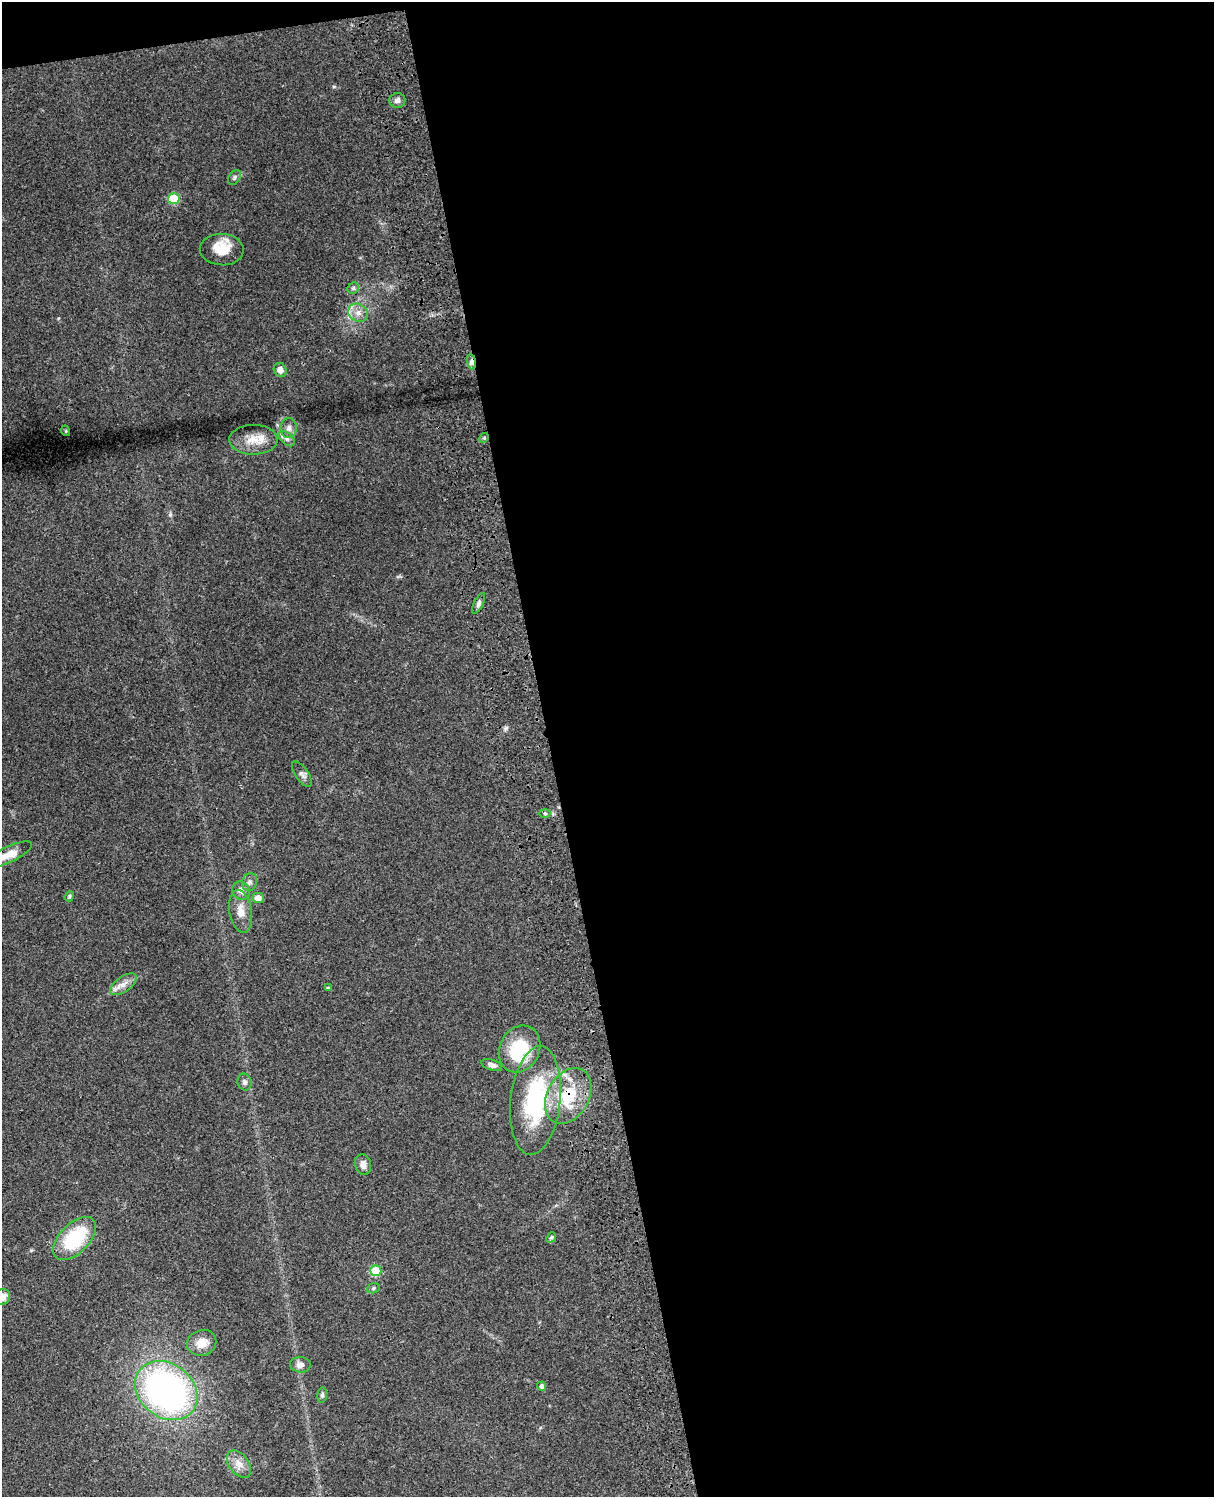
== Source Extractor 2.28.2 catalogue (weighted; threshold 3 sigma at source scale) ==
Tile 4 of 4 x 3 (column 4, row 1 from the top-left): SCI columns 3757-4968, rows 3270-4764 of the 5087 x 4929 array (HDU 1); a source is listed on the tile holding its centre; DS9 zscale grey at full resolution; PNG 1216 x 1499 px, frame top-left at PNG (2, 2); each listed source drawn as its Kron ellipse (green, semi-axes under 4 px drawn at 4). Shown black and unused: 56% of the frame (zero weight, under 3 of 4 exposures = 6% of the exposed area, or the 3 px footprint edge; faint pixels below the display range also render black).
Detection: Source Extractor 2.28.2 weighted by HDU 2 'WHT'; one run over the whole footprint, this tile lists its part. Background 0.077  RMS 0.0059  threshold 0.0267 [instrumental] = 3 sigma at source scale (4.5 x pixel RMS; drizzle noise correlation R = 1.50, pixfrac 1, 0.05/0.05 arcsec/px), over >= 5 px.
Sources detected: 42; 1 inside a brighter listed object's ellipse — not listed separately; the other 41 listed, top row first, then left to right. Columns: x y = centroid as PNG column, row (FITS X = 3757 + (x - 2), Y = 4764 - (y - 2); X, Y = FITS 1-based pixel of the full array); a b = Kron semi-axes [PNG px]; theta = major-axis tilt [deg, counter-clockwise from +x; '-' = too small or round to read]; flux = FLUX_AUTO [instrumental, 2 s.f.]
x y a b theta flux
397 100 8 7 - 2.2
234 177 8 5 54 1.2
174 199 6 5 - 24
222 250 22 15 -3 11
353 288 6 5 - 1.2
358 313 10 8 -27 4
471 362 8 4 -82 1.8
280 370 7 6 - 3.5
289 428 10 8 87 2.7
66 431 5 3 - 0.46
484 438 5 4 - 0.82
287 439 9 6 -41 2.1
253 440 24 15 1 9.5
479 603 11 5 64 1.8
302 774 15 6 -56 2.2
545 813 5 3 - 0.74
8 855 26 8 25 7.9
250 882 9 7 70 2.1
241 891 9 8 - 3.5
69 896 5 4 - 0.9
258 898 5 5 - 4.7
241 911 21 11 -80 7.3
123 984 15 7 35 4.6
328 988 4 4 - 0.77
520 1049 24 20 63 30
492 1065 10 5 -18 2.6
244 1082 8 7 - 2.1
568 1096 30 21 61 27
535 1100 54 25 84 66
363 1164 10 8 -76 3.7
551 1237 5 4 - 0.91
75 1238 26 15 46 36
376 1271 5 5 - 19
373 1288 6 5 - 1
2 1297 9 7 31 6.5
202 1343 15 12 21 7
300 1365 10 7 -4 3.2
542 1386 4 4 - 1.7
166 1391 34 27 -37 190
322 1395 7 5 82 1.3
239 1464 15 9 -53 5.3
Overlapping masked pixels (flux is a lower limit): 2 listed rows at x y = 471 362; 568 1096
Isophote crosses this tile's border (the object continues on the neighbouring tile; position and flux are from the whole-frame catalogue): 2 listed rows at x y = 8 855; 2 1297